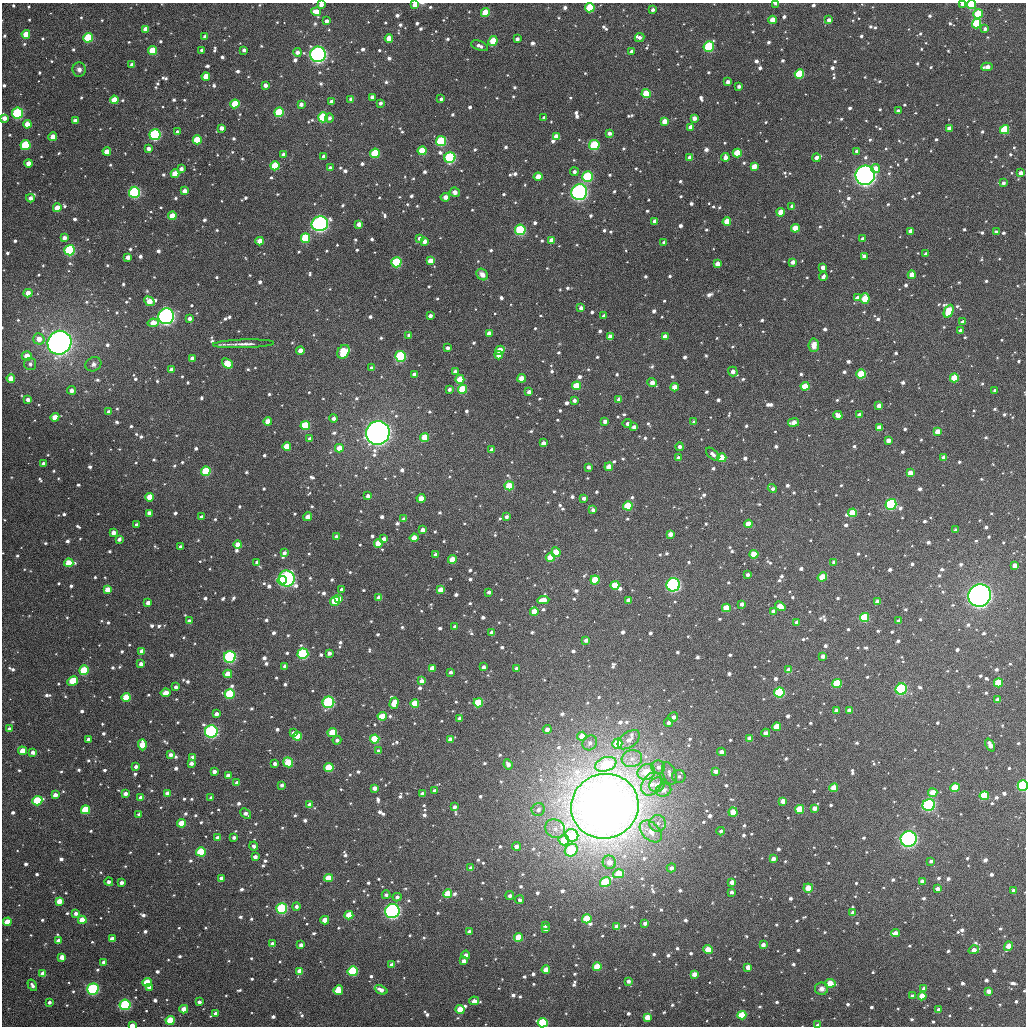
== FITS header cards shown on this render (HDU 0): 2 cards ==
NAXIS1  =                 1024
NAXIS2  =                 1024

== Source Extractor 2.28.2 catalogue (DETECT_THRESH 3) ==
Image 1024 x 1024 px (HDU 0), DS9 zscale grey, 1 PNG px = 1 image px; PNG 1028 x 1028 px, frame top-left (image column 1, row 1024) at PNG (2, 3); each listed source drawn as its Kron ellipse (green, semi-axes under 4 px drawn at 4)
Background 4050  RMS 76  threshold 229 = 3 sigma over >= 5 px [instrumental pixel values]
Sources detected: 1364; of the 1364, the 500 brightest by FLUX_AUTO listed and drawn (864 fainter detections omitted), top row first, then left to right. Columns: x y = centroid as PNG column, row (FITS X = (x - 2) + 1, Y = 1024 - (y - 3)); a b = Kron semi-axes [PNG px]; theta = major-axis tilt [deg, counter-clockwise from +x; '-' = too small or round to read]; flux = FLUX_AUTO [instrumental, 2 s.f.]
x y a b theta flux
321 4 4 3 - 3.4e+04
776 4 4 2 - 2.4e+04
962 4 4 3 - 2.4e+04
971 4 4 4 - 2.5e+05
415 5 4 4 - 8.5e+04
590 8 5 4 - 3.5e+05
653 10 4 4 - 2.0e+04
316 12 5 4 - 6.2e+04
485 13 4 4 - 1.4e+05
978 14 5 4 - 2.5e+05
773 20 4 4 - 9.9e+04
829 20 4 3 - 2.5e+04
326 21 4 3 - 2.3e+04
977 24 5 4 - 4.0e+05
146 29 4 4 - 5.5e+04
985 29 4 3 - 1.8e+04
26 34 4 4 - 1.2e+05
205 37 4 4 - 2.6e+04
639 37 5 4 - 1.9e+04
88 38 5 4 - 3.5e+05
389 38 4 4 - 8.4e+04
517 39 4 3 - 1.9e+04
493 41 5 4 - 1.8e+05
480 46 9 4 -20 2.3e+04
709 46 5 5 - 5.2e+05
202 50 3 3 - 2.1e+04
244 50 3 3 - 1.9e+04
152 51 4 4 - 1.9e+05
631 51 4 4 - 2.0e+04
297 52 4 4 - 2.8e+04
318 54 8 8 - 1.7e+06
132 65 4 3 - 2.4e+04
987 67 6 3 4 4.8e+04
79 69 7 6 - 2.3e+04
799 74 5 4 - 3.2e+05
206 76 4 4 - 1.0e+05
728 82 4 3 - 2.6e+04
265 85 3 3 - 2.8e+04
739 86 3 3 - 1.9e+04
646 94 4 4 - 2.2e+05
372 97 4 3 - 2.6e+04
351 99 4 3 - 2.0e+04
441 99 4 3 - 1.8e+04
114 100 4 4 - 1.3e+05
331 102 4 3 - 2.9e+04
380 103 3 3 - 1.8e+04
235 104 4 4 - 2.2e+05
301 104 4 3 - 2.5e+04
898 111 4 3 - 2.8e+04
279 112 5 4 - 3.1e+05
17 113 5 5 - 4.9e+05
323 117 5 5 - 4.1e+05
544 117 4 3 - 2.0e+04
4 118 4 4 - 4.3e+04
329 118 4 4 - 1.8e+04
694 118 4 4 - 3.2e+04
75 121 4 4 - 3.3e+04
664 121 4 4 - 6.3e+04
27 124 4 4 - 6.7e+04
691 127 4 4 - 5.4e+04
221 128 4 4 - 3.4e+04
949 128 4 4 - 4.3e+04
1005 130 5 4 - 3.7e+05
177 132 4 3 - 2.2e+04
609 133 4 3 - 2.6e+04
155 135 5 5 - 7.3e+05
556 136 4 4 - 4.2e+04
53 137 4 4 - 8.5e+04
197 140 4 4 - 2.3e+05
441 141 5 5 - 3.9e+05
25 145 5 5 - 4.2e+05
594 145 5 5 - 2.7e+05
148 148 4 3 - 2.7e+04
422 151 4 4 - 2.4e+05
857 151 4 4 - 2.0e+04
107 152 4 4 - 7.2e+04
375 153 5 4 - 3.6e+05
737 153 4 4 - 1.9e+05
283 155 4 4 - 3.0e+04
324 156 4 3 - 2.8e+04
450 157 5 5 - 5.4e+05
725 157 4 4 - 3.3e+04
690 158 4 4 - 4.4e+04
816 158 4 4 - 2.3e+04
29 163 4 4 - 6.4e+04
275 166 4 4 - 2.6e+05
754 166 4 4 - 6.4e+04
330 168 4 3 - 1.9e+04
181 169 4 3 - 2.2e+04
875 169 4 4 - 7.2e+04
574 172 4 4 - 1.8e+04
1021 173 4 4 - 3.1e+04
175 174 4 4 - 1.4e+05
865 175 10 9 - 2.5e+06
538 177 4 4 - 7.3e+04
588 177 5 5 - 5.0e+05
1003 183 4 3 - 1.9e+04
185 191 4 4 - 3.8e+04
134 192 5 5 - 6.5e+05
455 192 5 4 - 1.9e+04
579 192 8 7 - 1.3e+06
445 197 4 4 - 2.0e+04
30 198 4 4 - 2.8e+04
792 206 4 3 - 2.1e+04
57 208 4 4 - 7.7e+04
781 212 4 4 - 8.9e+04
172 216 4 4 - 1.2e+05
655 221 4 4 - 3.6e+04
727 222 4 4 - 1.5e+05
320 224 8 7 - 1.3e+06
359 224 4 4 - 3.6e+04
795 228 4 4 - 1.3e+05
520 230 5 5 - 4.7e+05
910 231 4 4 - 3.7e+04
996 232 4 3 - 2.9e+04
64 238 4 4 - 2.9e+04
305 238 5 4 - 3.3e+05
419 238 4 4 - 2.3e+04
863 239 4 4 - 2.2e+04
260 241 4 4 - 6.2e+04
424 241 4 4 - 3.6e+04
552 241 4 4 - 7.2e+04
664 242 3 3 - 1.8e+04
70 250 5 5 - 5.9e+05
926 254 4 3 - 2.3e+04
864 256 4 4 - 2.4e+04
128 257 4 4 - 4.2e+04
430 261 4 4 - 7.3e+04
396 262 5 5 - 4.3e+05
793 262 4 3 - 2.4e+04
717 264 4 4 - 5.2e+04
823 267 4 4 - 3.1e+04
482 275 6 5 - 3.1e+04
912 275 4 4 - 7.2e+04
823 277 5 3 - 2.2e+04
28 293 4 4 - 5.6e+04
857 298 4 3 - 4.8e+04
865 298 5 4 - 1.4e+05
149 301 5 4 - 8.0e+04
581 308 4 4 - 2.1e+04
949 311 7 4 64 2.3e+05
166 316 8 8 - 1.7e+06
430 316 4 3 - 2.3e+04
604 316 4 3 - 2.4e+04
190 318 4 3 - 2.7e+04
963 322 4 3 - 2.5e+04
153 323 5 4 - 7.3e+04
961 331 4 3 - 2.9e+04
489 333 4 4 - 4.1e+04
409 335 4 3 - 2.3e+04
610 337 4 4 - 5.8e+04
665 337 4 4 - 5.9e+04
39 339 6 5 - 6.3e+04
59 343 12 11 - 4.3e+06
243 344 30 3 2 4.1e+04
814 345 6 5 - 5.1e+04
447 348 3 3 - 2.0e+04
300 350 4 4 - 3.5e+04
500 350 5 4 - 1.0e+05
343 352 7 5 58 2.6e+05
499 355 4 4 - 6.2e+04
27 356 5 4 - 8.2e+04
400 356 5 5 - 6.0e+05
192 358 4 4 - 3.7e+04
227 363 6 4 -41 1.7e+05
30 364 6 6 - 2.1e+04
93 364 8 7 - 2.4e+04
372 368 4 3 - 2.4e+04
171 370 4 4 - 4.1e+04
455 372 4 4 - 2.0e+04
733 372 5 4 - 2.8e+04
414 374 4 4 - 3.3e+04
861 374 5 4 - 2.7e+05
11 378 4 4 - 7.9e+04
522 378 4 4 - 8.4e+04
954 378 4 4 - 2.2e+05
460 379 4 4 - 1.5e+05
652 382 4 4 - 4.6e+04
576 386 4 4 - 1.7e+05
805 386 4 4 - 1.5e+05
675 387 4 4 - 7.2e+04
449 389 4 3 - 1.8e+04
462 389 4 4 - 2.3e+05
71 390 4 4 - 3.2e+04
995 390 3 3 - 1.9e+04
529 392 4 4 - 3.1e+04
28 399 4 4 - 2.5e+04
619 399 4 4 - 3.0e+04
574 400 4 3 - 2.1e+04
879 406 4 4 - 3.6e+04
109 412 4 4 - 2.8e+04
838 415 4 4 - 5.2e+04
859 415 4 3 - 3.5e+04
55 417 4 4 - 6.2e+04
334 418 4 4 - 2.0e+04
268 421 4 4 - 7.2e+04
605 421 4 4 - 2.7e+04
694 422 4 3 - 2.1e+04
793 423 5 4 - 5.4e+04
627 424 4 4 - 2.2e+04
305 425 4 4 - 3.2e+05
634 427 4 4 - 2.2e+04
879 427 4 4 - 5.5e+04
937 431 4 4 - 6.5e+04
378 433 12 11 - 3.9e+06
425 437 4 4 - 1.3e+05
310 439 4 4 - 2.6e+04
888 440 4 4 - 3.8e+04
543 443 4 4 - 2.7e+04
287 446 4 4 - 1.4e+05
679 447 4 4 - 2.1e+04
339 448 4 4 - 8.5e+04
492 450 4 4 - 3.1e+04
713 454 8 4 -44 2.4e+04
678 458 4 4 - 2.9e+04
722 458 4 4 - 1.3e+05
944 458 4 4 - 4.5e+04
44 464 4 4 - 2.8e+04
588 467 3 3 - 1.8e+04
609 467 4 4 - 6.9e+04
206 471 5 4 - 3.3e+05
910 473 4 4 - 6.1e+04
509 486 4 4 - 1.7e+05
772 488 5 3 - 1.9e+04
368 496 4 3 - 3.2e+04
150 497 4 4 - 1.1e+05
421 498 4 4 - 6.4e+04
584 498 3 3 - 2.1e+04
891 504 5 5 - 7.0e+05
628 506 5 4 - 2.9e+05
593 510 4 4 - 2.2e+04
149 513 4 3 - 2.8e+04
853 513 4 4 - 2.3e+05
201 517 3 3 - 2.1e+04
308 517 4 4 - 4.8e+04
506 517 3 3 - 1.8e+04
404 519 4 3 - 3.0e+04
748 524 4 4 - 9.9e+04
136 525 3 3 - 1.8e+04
422 530 4 4 - 3.5e+04
956 530 3 3 - 2.2e+04
113 533 4 4 - 3.9e+04
670 534 4 4 - 3.5e+04
336 537 4 4 - 2.0e+04
414 538 4 4 - 7.4e+04
119 539 4 3 - 2.0e+04
384 539 4 4 - 3.5e+04
378 543 4 4 - 1.2e+05
238 545 4 4 - 6.9e+04
181 547 4 3 - 2.6e+04
556 552 5 4 - 1.4e+05
284 553 4 4 - 2.0e+04
754 554 4 4 - 1.4e+05
436 555 4 3 - 2.6e+04
550 557 4 4 - 1.5e+05
452 559 4 4 - 1.1e+05
257 562 4 3 - 1.8e+04
834 562 4 3 - 3.0e+04
69 563 4 4 - 1.4e+05
1015 565 4 4 - 4.0e+04
747 575 3 3 - 1.8e+04
822 577 5 4 - 1.6e+05
287 579 8 7 - 1.2e+06
282 580 4 4 - 3.5e+05
595 580 4 4 - 2.4e+05
615 585 4 4 - 1.9e+05
673 585 7 6 - 9.5e+05
342 589 4 3 - 2.5e+04
107 590 4 4 - 6.5e+04
440 590 4 4 - 7.0e+04
489 592 4 3 - 2.0e+04
980 595 11 11 - 3.5e+06
379 598 4 4 - 5.2e+04
339 599 4 3 - 5.7e+04
543 600 6 4 7 6.4e+04
628 600 4 3 - 3.7e+04
335 601 5 4 - 2.0e+05
877 602 4 3 - 4.4e+04
148 603 4 4 - 3.1e+04
742 604 4 3 - 2.7e+04
780 606 6 4 -34 1.2e+05
726 608 4 4 - 1.4e+05
773 611 4 3 - 2.3e+04
534 612 4 4 - 1.3e+05
865 618 4 4 - 2.8e+05
189 621 4 3 - 2.1e+04
899 621 4 3 - 2.4e+04
797 622 4 3 - 2.7e+04
455 626 4 3 - 2.0e+04
492 633 4 4 - 3.9e+04
586 640 4 3 - 2.5e+04
142 651 4 4 - 5.5e+04
329 653 4 3 - 2.3e+04
303 654 5 5 - 6.1e+05
823 656 4 3 - 3.2e+04
230 657 6 6 - 6.8e+05
141 664 4 4 - 3.3e+04
285 666 4 3 - 2.2e+04
483 667 4 3 - 2.1e+04
432 668 4 4 - 5.7e+04
516 668 4 3 - 1.9e+04
84 670 5 4 - 2.4e+05
789 670 4 4 - 5.4e+04
450 672 3 3 - 1.9e+04
228 674 4 4 - 9.4e+04
73 681 5 4 - 2.2e+05
422 681 4 4 - 3.5e+04
837 683 4 4 - 3.1e+05
998 683 4 4 - 3.2e+05
176 687 3 3 - 1.9e+04
901 689 6 5 - 6.0e+05
779 692 5 5 - 5.1e+05
166 693 5 4 - 7.2e+04
230 694 5 5 - 3.8e+05
126 697 4 4 - 1.9e+05
998 700 4 4 - 5.5e+04
328 702 6 5 - 7.5e+05
394 703 6 4 71 1.2e+05
415 703 4 4 - 1.4e+05
478 703 5 4 - 2.2e+05
836 710 4 3 - 2.7e+04
849 710 4 4 - 4.3e+04
216 714 4 4 - 2.6e+04
382 716 5 4 - 1.3e+05
673 717 5 5 - 2.4e+04
459 719 4 4 - 3.7e+04
669 723 4 4 - 2.6e+04
777 727 4 4 - 1.3e+05
9 729 4 4 - 2.2e+04
547 729 4 4 - 3.3e+04
211 732 6 6 - 9.4e+05
293 733 4 3 - 2.5e+04
332 733 5 4 - 1.8e+05
766 733 4 4 - 3.6e+04
297 736 4 4 - 2.0e+05
582 736 5 4 - 7.4e+04
750 738 4 4 - 4.1e+04
88 739 4 4 - 2.6e+04
375 739 4 4 - 2.5e+05
450 739 4 4 - 5.0e+04
337 740 4 4 - 1.9e+04
629 740 13 7 36 4.4e+04
590 743 8 6 46 2.7e+04
617 744 5 5 - 1.5e+05
142 745 5 4 - 1.3e+05
990 745 7 4 -65 5.0e+04
22 751 4 4 - 8.0e+04
378 751 4 4 - 1.8e+04
33 752 4 3 - 3.0e+04
721 752 4 4 - 3.3e+04
170 755 4 3 - 2.5e+04
193 757 4 4 - 3.2e+04
632 759 10 8 15 4.6e+04
288 762 5 4 - 1.9e+05
191 763 4 3 - 2.4e+04
275 763 4 3 - 2.4e+04
508 764 5 4 - 3.1e+04
606 764 11 7 19 3.1e+05
136 767 4 3 - 2.1e+04
329 767 4 4 - 2.7e+05
658 767 7 6 - 2.6e+04
214 771 4 3 - 2.9e+04
716 771 4 3 - 2.9e+04
646 772 9 7 23 1.8e+05
669 773 12 6 -72 3.2e+04
228 776 4 4 - 5.0e+04
679 776 6 6 - 1.9e+04
237 783 4 4 - 2.9e+04
652 784 12 9 54 6.5e+04
282 785 4 3 - 1.8e+04
657 785 8 7 - 4.2e+04
1023 786 5 5 - 6.7e+05
375 788 4 3 - 3.5e+04
834 788 4 4 - 1.3e+05
955 788 4 4 - 2.4e+05
664 790 8 6 22 3.5e+04
434 791 4 3 - 2.1e+04
168 793 4 4 - 4.5e+04
933 793 4 4 - 1.3e+05
125 794 4 3 - 2.8e+04
422 794 4 4 - 3.4e+04
55 795 4 4 - 3.8e+04
984 796 5 4 - 3.2e+05
141 798 4 4 - 5.5e+04
211 798 3 3 - 2.1e+04
37 801 5 4 - 3.7e+05
783 801 4 4 - 4.8e+04
310 805 4 4 - 4.6e+04
929 805 6 6 - 9.0e+05
605 806 34 32 18 1.2e+07
454 807 4 4 - 2.1e+04
814 808 4 4 - 4.6e+04
800 809 4 4 - 2.7e+05
86 810 4 4 - 3.7e+05
538 810 7 6 - 2.6e+04
733 812 5 4 - 1.1e+05
246 813 6 4 -40 2.9e+04
139 815 4 3 - 2.2e+04
181 823 4 4 - 1.3e+05
658 823 8 8 - 3.0e+04
555 829 10 9 - 4.7e+04
651 831 13 8 -44 7.2e+04
721 831 4 4 - 1.9e+04
572 835 6 6 - 2.5e+05
234 837 4 3 - 2.0e+04
218 838 4 4 - 4.5e+04
909 839 8 8 - 1.6e+06
564 840 5 5 - 1.2e+05
254 846 4 4 - 2.0e+04
516 846 4 4 - 3.1e+04
571 850 7 6 - 3.1e+05
201 852 5 4 - 2.8e+05
255 857 4 3 - 2.9e+04
773 859 4 4 - 3.6e+04
931 861 4 3 - 2.1e+04
609 862 7 6 - 5.0e+04
471 868 4 4 - 3.4e+04
671 868 4 4 - 2.0e+04
618 874 5 4 - 1.4e+05
221 878 4 4 - 3.9e+04
328 878 4 4 - 1.6e+05
109 882 4 3 - 2.0e+04
605 882 6 4 34 3.0e+05
732 882 4 4 - 3.8e+04
922 882 4 4 - 4.5e+04
121 883 4 3 - 2.4e+04
808 888 4 4 - 7.5e+04
937 889 4 4 - 3.3e+04
1014 890 4 3 - 2.5e+04
731 892 4 3 - 2.0e+04
448 894 4 4 - 1.3e+05
386 895 4 4 - 1.8e+04
510 896 4 4 - 2.2e+04
397 897 4 4 - 2.5e+04
519 900 4 4 - 1.8e+04
59 901 4 4 - 7.4e+04
296 906 4 4 - 2.0e+04
282 909 5 5 - 5.5e+05
392 911 7 7 - 1.2e+06
76 913 3 3 - 2.4e+04
853 913 4 4 - 3.6e+04
349 915 4 4 - 1.3e+05
587 919 5 4 - 1.9e+05
82 920 4 4 - 1.1e+05
325 920 4 4 - 9.8e+04
7 922 4 4 - 1.1e+05
645 923 4 3 - 2.2e+04
545 925 4 3 - 2.1e+04
617 927 4 4 - 6.0e+04
546 929 4 3 - 2.3e+04
469 931 4 3 - 2.0e+04
895 933 4 4 - 5.1e+04
519 937 4 4 - 1.7e+05
112 939 4 4 - 4.0e+04
58 941 4 4 - 5.7e+04
272 944 4 4 - 3.6e+04
301 945 4 4 - 3.6e+04
763 945 4 3 - 2.7e+04
1008 946 5 4 - 7.9e+04
708 950 5 4 - 1.1e+05
974 950 5 3 - 4.5e+04
466 955 4 4 - 2.7e+04
62 957 4 4 - 5.8e+04
464 961 4 4 - 3.5e+04
104 962 4 3 - 2.6e+04
392 965 4 4 - 4.4e+04
597 967 4 4 - 2.2e+05
748 967 4 4 - 5.0e+04
546 970 4 4 - 8.1e+04
300 971 4 4 - 7.9e+04
353 971 5 5 - 4.4e+05
43 973 4 4 - 6.2e+04
694 974 4 4 - 5.0e+04
628 981 4 4 - 2.1e+04
147 982 4 4 - 2.0e+05
830 983 5 4 - 1.2e+05
32 985 6 4 -59 2.0e+04
149 987 4 3 - 3.1e+04
924 988 4 3 - 2.5e+04
93 989 6 5 - 7.7e+05
821 989 6 6 - 2.8e+04
338 990 5 4 - 1.5e+05
381 990 7 4 -23 3.5e+04
988 991 4 4 - 4.4e+04
912 996 4 3 - 3.0e+04
922 996 4 4 - 1.8e+05
474 1001 5 4 - 3.7e+04
49 1002 4 3 - 1.9e+04
199 1002 4 3 - 1.9e+04
125 1005 6 5 - 5.2e+05
184 1009 4 4 - 8.1e+04
460 1009 4 4 - 1.2e+05
939 1010 4 3 - 3.1e+04
216 1013 4 3 - 2.3e+04
742 1015 4 4 - 2.1e+05
647 1017 4 4 - 7.8e+04
170 1020 4 4 - 1.8e+05
543 1023 5 4 - 4.3e+05
132 1025 4 3 - 5.7e+04
817 1025 3 3 - 1.8e+04
At the frame edge (FLAGS 8, measured only in part): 10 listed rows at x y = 321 4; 776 4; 962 4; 971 4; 415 5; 4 118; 1023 786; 543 1023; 132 1025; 817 1025
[864 fainter detections neither listed nor drawn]

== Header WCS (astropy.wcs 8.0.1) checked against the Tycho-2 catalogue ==
Header WCS as astropy/WCSLIB reads it (applying the file's SIP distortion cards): RA---TAN-SIP/DEC--TAN-SIP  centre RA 02:57:26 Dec -09:36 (44.36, -9.59 deg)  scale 8.67 arcsec/px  FOV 148.0' x 148.0'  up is +178 deg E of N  parity flipped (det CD > 0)
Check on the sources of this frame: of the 60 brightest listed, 59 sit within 12.4 arcsec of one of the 180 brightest Tycho-2 stars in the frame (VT <= 12.16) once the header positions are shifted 0.40 arcsec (0.40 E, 0.01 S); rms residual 4.12 arcsec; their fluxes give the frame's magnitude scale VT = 24.30 - 2.5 log10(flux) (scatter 0.26 mag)
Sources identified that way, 165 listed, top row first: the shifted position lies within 12.4 arcsec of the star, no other Tycho-2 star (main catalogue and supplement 1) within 24.8 arcsec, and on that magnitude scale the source's flux lands within +1.5 / -3 mag of the star's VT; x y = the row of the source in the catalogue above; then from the Tycho-2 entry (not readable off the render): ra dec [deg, ICRS J2000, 3 dp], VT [Tycho-2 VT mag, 2 dp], TYC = Tycho-2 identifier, HIP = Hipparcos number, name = IAU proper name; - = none
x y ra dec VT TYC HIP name
971 4 43.285 -10.863 10.88 5289-248-1 - -
590 8 44.219 -10.820 10.82 5290-552-1 - -
316 12 44.888 -10.785 12.41 5290-580-1 - -
485 13 44.475 -10.798 11.85 5290-561-1 - -
978 14 43.267 -10.840 10.85 5289-234-1 - -
977 24 43.270 -10.817 10.67 5289-221-1 - -
146 29 45.305 -10.725 12.50 5290-669-1 - -
26 34 45.598 -10.700 11.51 5290-680-1 - -
389 38 44.709 -10.727 12.05 5290-665-1 - -
493 41 44.453 -10.731 11.03 5290-649-1 - -
709 46 43.924 -10.738 10.20 5290-628-1 - -
152 51 45.287 -10.674 11.21 5290-700-1 - -
318 54 44.881 -10.682 7.89 5290-704-1 13933 -
799 74 43.699 -10.680 10.67 5290-722-1 - -
646 94 44.073 -10.619 11.18 5290-760-1 - -
114 100 45.375 -10.551 11.84 5290-875-1 - -
235 104 45.080 -10.554 11.46 5290-865-1 - -
279 112 44.970 -10.538 10.79 5290-1100-1 - -
17 113 45.610 -10.510 9.89 5290-906-1 14151 -
323 117 44.862 -10.530 10.43 5290-855-1 - -
4 118 45.642 -10.496 12.87 5290-918-1 - -
1005 130 43.192 -10.564 10.73 5289-122-1 - -
155 135 45.272 -10.472 9.55 5290-928-1 - -
53 137 45.521 -10.456 12.61 5290-891-1 - -
197 140 45.168 -10.463 11.15 5290-889-1 - -
441 141 44.572 -10.485 10.34 5290-940-1 - -
25 145 45.587 -10.433 10.52 5290-949-1 - -
594 145 44.196 -10.490 10.46 5290-922-1 - -
422 151 44.616 -10.460 11.19 5290-888-1 - -
375 153 44.731 -10.449 10.86 5290-901-1 - -
737 153 43.844 -10.484 11.06 5290-913-1 - -
450 157 44.548 -10.446 9.70 5290-900-1 - -
275 166 44.975 -10.409 11.04 5290-980-1 - -
754 166 43.802 -10.453 12.19 5290-887-1 - -
175 174 45.219 -10.380 11.60 5290-1012-1 - -
865 175 43.529 -10.442 6.99 5290-903-1 13520 -
538 177 44.330 -10.408 12.15 5290-973-1 - -
588 177 44.209 -10.413 9.97 5290-971-1 - -
134 192 45.316 -10.331 9.73 5290-1041-1 - -
579 192 44.228 -10.375 8.17 5290-1011-1 13740 -
172 216 45.220 -10.278 11.82 5290-733-1 - -
727 222 43.863 -10.318 11.86 5290-1060-1 - -
320 224 44.859 -10.274 8.35 5290-689-1 - -
795 228 43.696 -10.308 11.21 5290-1071-1 - -
520 230 44.368 -10.279 10.00 5290-712-1 13784 -
305 238 44.893 -10.239 10.68 5290-493-1 - -
70 250 45.468 -10.185 9.94 5290-837-1 - -
396 262 44.668 -10.188 10.29 5290-806-1 - -
717 264 43.883 -10.216 12.61 5290-544-1 - -
865 298 43.519 -10.145 11.58 5290-1064-1 - -
949 311 43.312 -10.124 11.08 5289-4-1 - -
166 316 45.226 -10.035 7.86 5290-730-1 14050 -
665 337 44.004 -10.035 12.59 5290-746-1 - -
59 343 45.484 -9.961 5.96 5287-1078-1 14110 -
343 352 44.790 -9.970 11.31 5287-95-1 - -
499 355 44.409 -9.975 11.80 5287-154-1 - -
400 356 44.649 -9.963 9.97 5287-1081-1 - -
227 363 45.072 -9.929 11.95 5287-24-1 - -
861 374 43.521 -9.963 11.00 5287-96-1 - -
954 378 43.293 -9.962 10.91 5286-299-1 - -
460 379 44.501 -9.913 11.34 5287-3-1 - -
576 386 44.216 -9.908 11.27 5287-84-1 - -
805 386 43.657 -9.929 11.15 5287-38-1 - -
462 389 44.495 -9.889 10.97 5287-75-1 - -
268 421 44.967 -9.793 11.79 5287-187-1 - -
305 425 44.874 -9.787 10.70 5287-223-1 - -
937 431 43.330 -9.832 12.43 5286-305-1 - -
378 433 44.697 -9.777 6.17 5287-1077-1 13883 -
425 437 44.582 -9.770 11.99 5287-237-1 - -
287 446 44.918 -9.734 12.13 5287-282-1 - -
722 458 43.854 -9.749 11.63 5287-298-1 - -
609 467 44.129 -9.717 12.52 5287-269-1 - -
206 471 45.113 -9.667 10.76 5287-322-1 - -
509 486 44.371 -9.661 11.35 5287-314-1 - -
150 497 45.247 -9.599 11.88 5287-391-1 - -
421 498 44.585 -9.622 12.57 5287-361-1 - -
891 504 43.437 -9.652 9.70 5287-307-1 - -
628 506 44.079 -9.624 10.82 5287-366-1 - -
378 543 44.685 -9.510 11.97 5287-504-1 - -
754 554 43.766 -9.519 11.53 5287-465-1 - -
550 557 44.263 -9.493 11.52 5287-479-1 - -
452 559 44.503 -9.479 11.69 5287-548-1 - -
822 577 43.598 -9.471 11.64 5287-547-1 - -
287 579 44.905 -9.417 8.51 5287-1083-1 13945 -
282 580 44.916 -9.412 10.41 5287-1082-1 13948 -
595 580 44.152 -9.443 11.15 5287-521-1 - -
615 585 44.103 -9.432 11.44 5287-575-1 - -
673 585 43.961 -9.439 8.79 5287-559-1 13655 -
440 590 44.528 -9.405 12.17 5287-657-1 - -
980 595 43.211 -9.441 6.35 5286-1109-1 13421 -
335 601 44.785 -9.367 11.14 5287-623-1 - -
877 602 43.461 -9.416 12.09 5287-583-1 - -
780 606 43.698 -9.397 12.45 5287-658-1 - -
726 608 43.829 -9.388 11.52 5287-596-1 - -
534 612 44.297 -9.361 12.00 5287-606-1 - -
865 618 43.491 -9.377 10.58 5287-608-1 - -
303 654 44.858 -9.237 9.98 5287-319-1 - -
230 657 45.036 -9.222 9.39 5287-263-1 - -
84 670 45.390 -9.175 10.96 5287-204-1 - -
73 681 45.417 -9.148 11.47 5287-161-1 - -
837 683 43.552 -9.216 10.91 5287-250-1 - -
998 683 43.157 -9.232 11.93 5286-232-1 - -
901 689 43.395 -9.208 9.77 5286-256-1 13475 -
779 692 43.692 -9.189 10.03 5287-291-1 - -
126 697 45.284 -9.114 11.16 5287-74-1 - -
328 702 44.790 -9.122 9.49 5287-55-1 - -
394 703 44.631 -9.125 12.29 5287-47-1 - -
415 703 44.580 -9.128 11.43 5287-125-1 - -
478 703 44.425 -9.136 11.11 5287-103-1 - -
382 716 44.657 -9.094 11.60 5287-27-1 - -
211 732 45.071 -9.040 9.04 5287-316-1 14001 -
332 733 44.778 -9.050 11.29 5287-299-1 - -
297 736 44.863 -9.038 11.28 5287-343-1 - -
375 739 44.675 -9.038 10.99 5287-327-1 - -
617 744 44.082 -9.051 11.59 5287-188-1 - -
142 745 45.239 -9.001 11.63 5287-607-1 - -
288 762 44.883 -8.974 11.01 5287-638-1 - -
606 764 44.110 -9.000 11.23 5287-1084-1 - -
329 767 44.783 -8.966 11.23 5287-585-1 - -
1023 786 43.090 -8.986 9.66 5286-147-1 13391 -
834 788 43.551 -8.965 11.79 5287-641-1 - -
955 788 43.255 -8.976 11.20 5286-132-1 - -
933 793 43.309 -8.962 11.58 5286-137-1 - -
984 796 43.184 -8.959 10.85 5286-136-1 - -
37 801 45.490 -8.857 10.73 5287-405-1 - -
783 801 43.674 -8.928 12.65 5287-531-1 - -
929 805 43.318 -8.932 9.18 5286-168-1 - -
605 806 44.107 -8.898 4.01 5287-1076-1 13701 Azha
800 809 43.632 -8.910 11.05 5287-483-1 - -
733 812 43.794 -8.897 11.85 5287-471-1 - -
181 823 45.137 -8.817 11.73 5287-310-1 - -
909 839 43.363 -8.848 7.98 5286-216-1 13467 -
571 850 44.184 -8.790 10.74 5287-331-1 - -
201 852 45.086 -8.750 10.69 5287-241-1 - -
605 882 44.099 -8.716 11.10 5287-186-1 - -
808 888 43.604 -8.721 12.11 5287-217-1 - -
448 894 44.481 -8.673 11.55 5287-132-1 - -
59 901 45.426 -8.617 12.15 5287-110-1 - -
282 909 44.884 -8.621 9.90 5287-35-1 - -
392 911 44.614 -8.626 8.45 5287-17-1 13861 -
349 915 44.720 -8.612 11.69 5287-198-1 - -
587 919 44.140 -8.626 11.14 5287-11-1 - -
82 920 45.368 -8.574 11.88 5287-580-1 - -
325 920 44.778 -8.598 11.78 5287-477-1 - -
7 922 45.550 -8.562 11.57 5287-503-1 - -
617 927 44.066 -8.610 12.38 5287-168-1 - -
519 937 44.304 -8.575 11.30 5287-603-1 - -
1008 946 43.111 -8.599 12.14 5286-279-1 - -
708 950 43.841 -8.563 12.36 5287-1085-1 - -
62 957 45.414 -8.483 11.91 5287-277-1 - -
597 967 44.110 -8.512 11.42 5287-399-1 - -
748 967 43.743 -8.525 13.06 5287-434-1 - -
546 970 44.235 -8.500 12.16 5287-368-1 - -
353 971 44.705 -8.478 10.34 5287-274-1 - -
147 982 45.204 -8.430 11.07 5287-80-1 - -
830 983 43.542 -8.493 11.57 5287-363-1 - -
93 989 45.335 -8.409 9.48 5287-923-1 14074 -
338 990 44.738 -8.430 12.21 5287-87-1 - -
922 996 43.316 -8.471 12.11 5286-128-1 - -
125 1005 45.255 -8.374 9.94 5287-904-1 - -
184 1009 45.112 -8.369 11.81 5287-901-1 - -
460 1009 44.440 -8.396 11.86 5287-913-1 - -
742 1015 43.754 -8.409 10.93 5287-13-1 - -
170 1020 45.144 -8.341 11.32 5287-895-1 - -
543 1023 44.237 -8.372 10.44 5287-905-1 - -